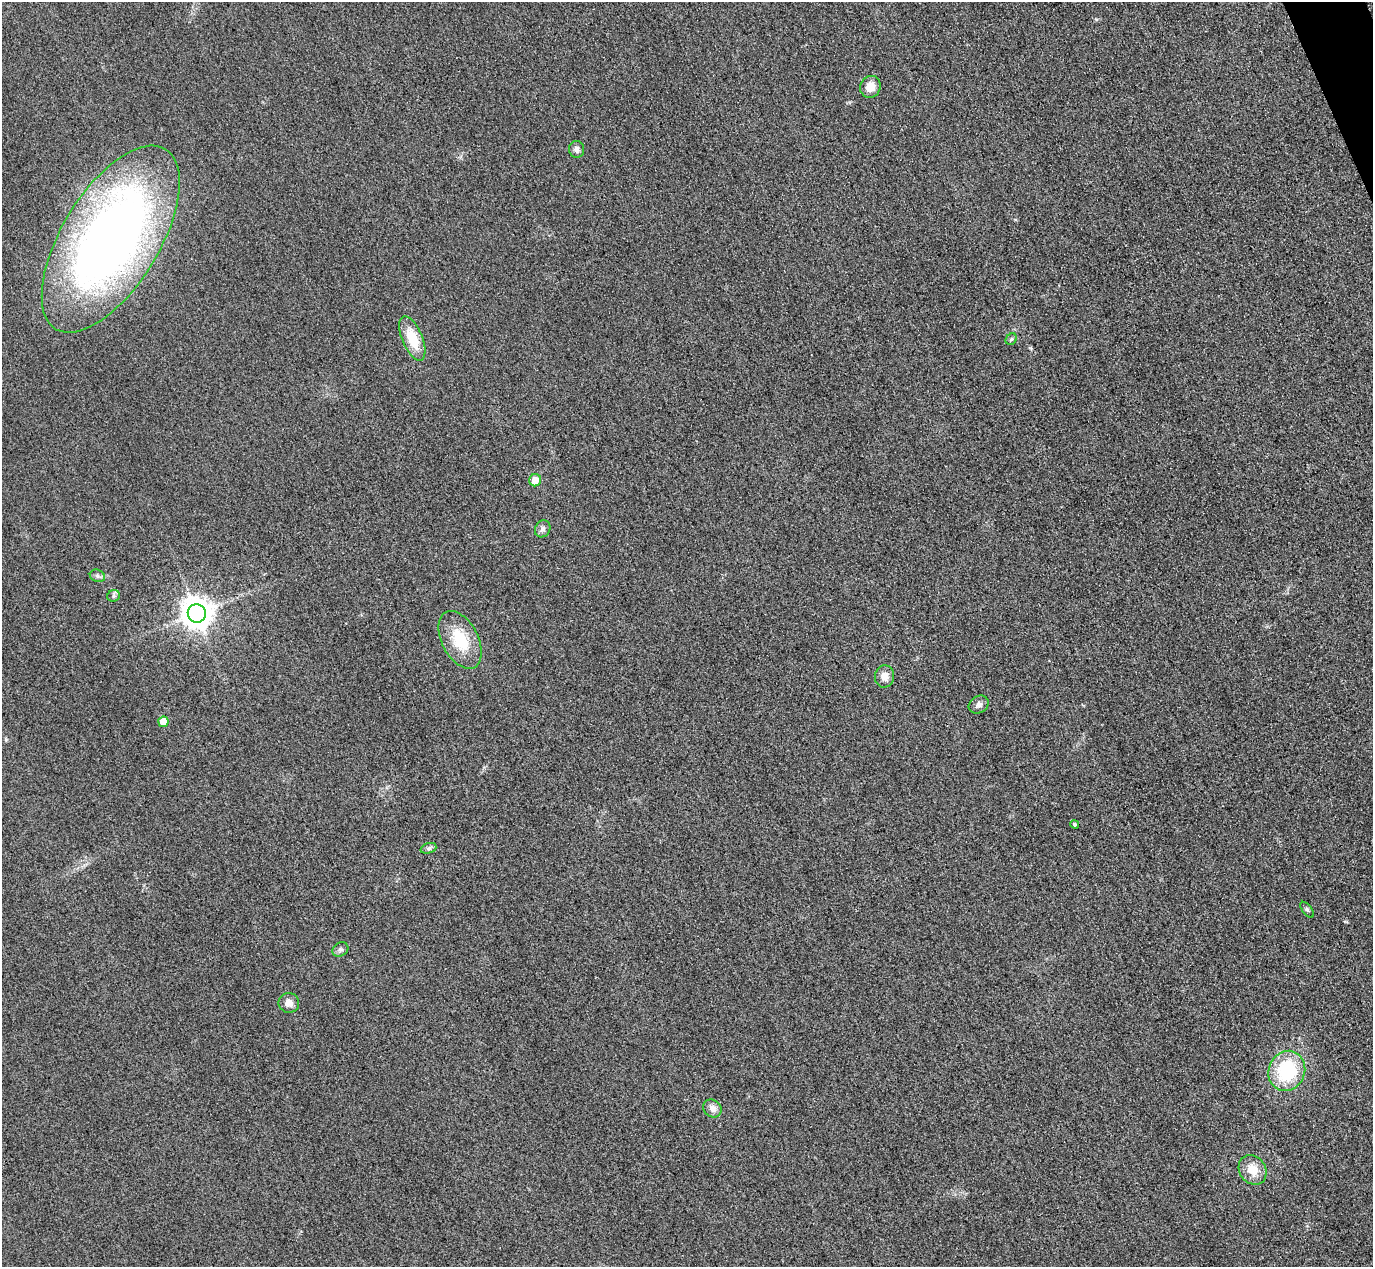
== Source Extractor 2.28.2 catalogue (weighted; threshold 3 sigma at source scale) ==
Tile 10 of 4 x 4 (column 2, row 3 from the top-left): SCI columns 1402-2772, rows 1568-2832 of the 5546 x 5533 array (HDU 1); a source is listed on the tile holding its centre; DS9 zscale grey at full resolution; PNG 1375 x 1269 px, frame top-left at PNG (2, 2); each listed source drawn as its Kron ellipse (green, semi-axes under 4 px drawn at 4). Shown black and unused: <1% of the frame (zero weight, under 3 of 4 exposures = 3% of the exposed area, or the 3 px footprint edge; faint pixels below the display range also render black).
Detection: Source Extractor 2.28.2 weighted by HDU 2 'WHT'; one run over the whole footprint, this tile lists its part. Background 0.146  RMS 0.019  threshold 0.0864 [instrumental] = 3 sigma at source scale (4.5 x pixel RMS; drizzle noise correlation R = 1.50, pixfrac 1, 0.05/0.05 arcsec/px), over >= 5 px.
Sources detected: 22; all 22 listed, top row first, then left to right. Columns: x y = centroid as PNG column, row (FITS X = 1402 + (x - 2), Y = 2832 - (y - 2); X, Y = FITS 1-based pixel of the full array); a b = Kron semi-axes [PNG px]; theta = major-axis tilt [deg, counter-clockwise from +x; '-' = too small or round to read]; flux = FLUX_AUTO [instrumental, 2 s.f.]
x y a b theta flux
870 87 11 10 - 20
576 149 8 7 - 8.7
111 239 105 48 59 1400
412 339 23 10 -68 52
1011 339 6 5 - 3.5
535 480 6 6 - 23
543 529 9 7 61 6.8
97 576 8 6 -21 5.2
114 596 6 6 - 4.2
197 613 9 9 - 3000
460 640 31 18 -62 71
884 676 11 9 78 17
979 705 10 8 30 8.5
163 722 5 5 - 26
1075 824 4 3 - 2.3
428 848 8 5 19 4.8
1307 910 9 4 -52 3.6
340 949 8 6 30 5
289 1003 10 10 - 13
1287 1071 20 18 67 130
712 1108 10 8 -39 12
1252 1170 16 13 -54 30